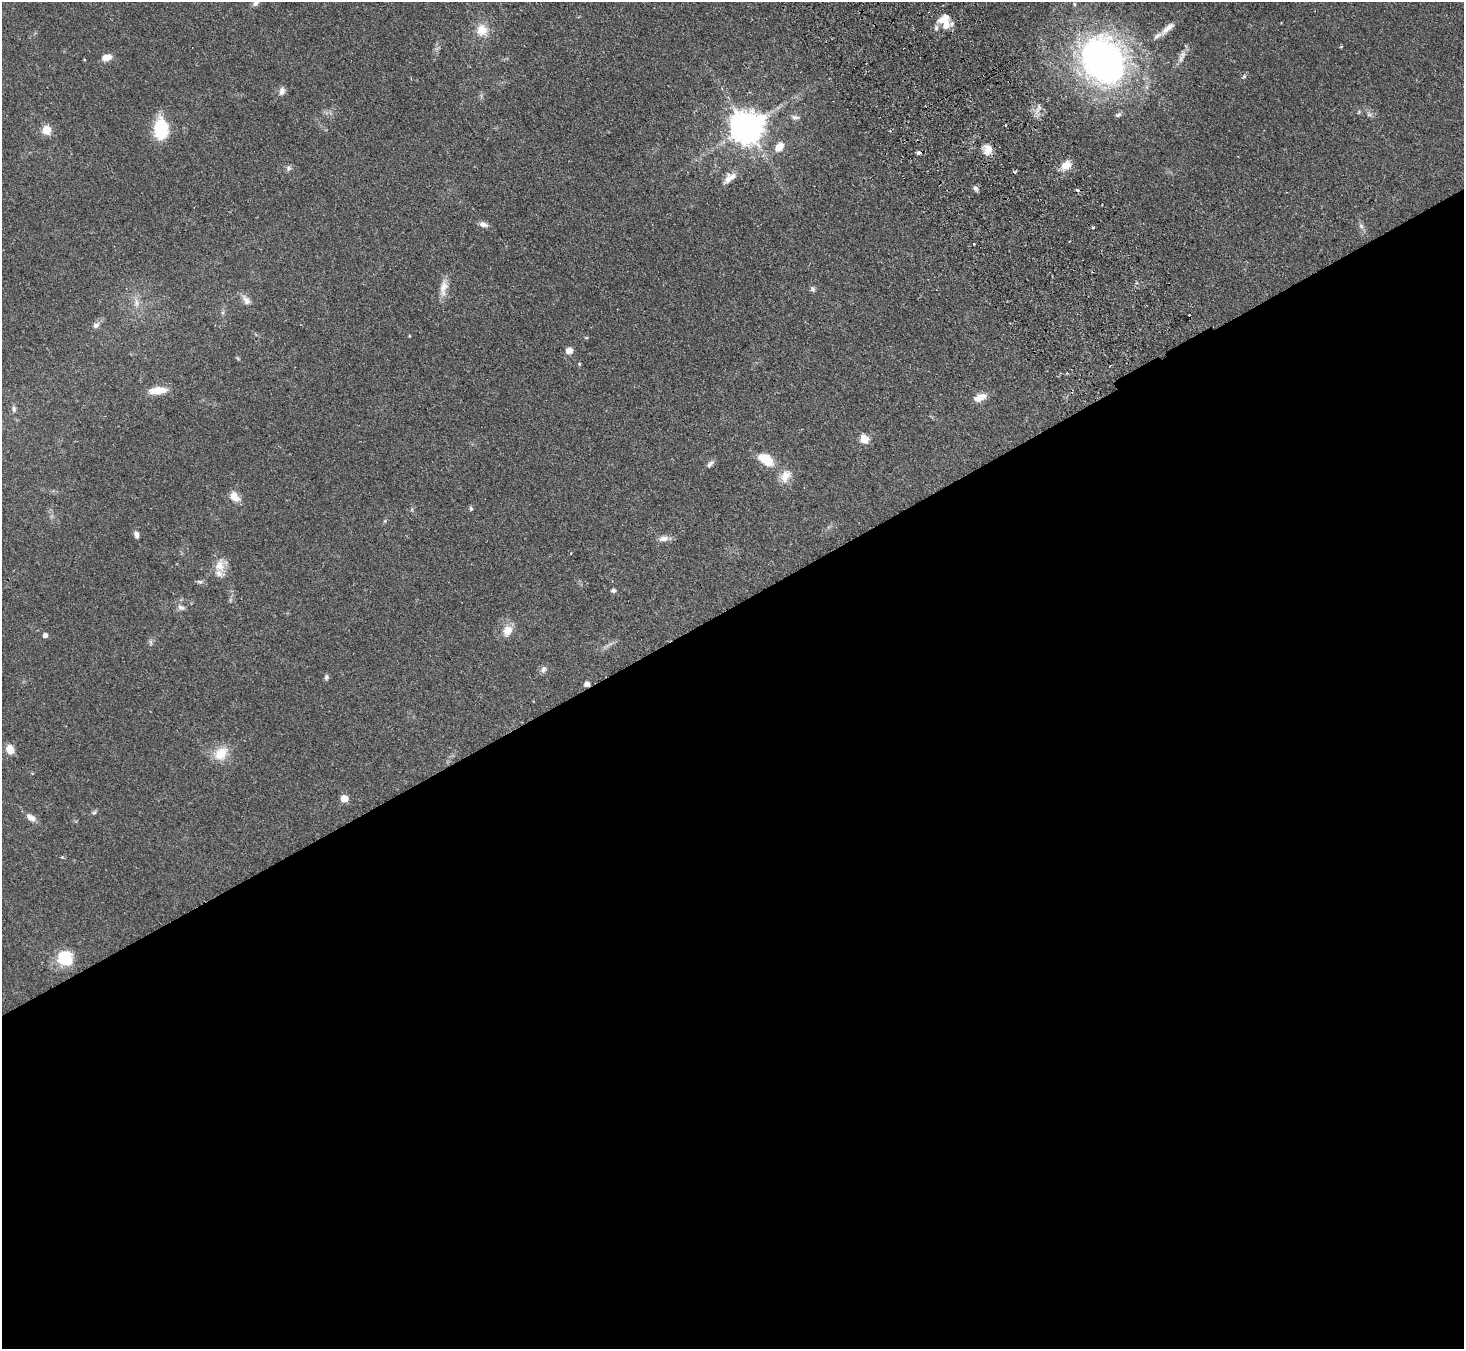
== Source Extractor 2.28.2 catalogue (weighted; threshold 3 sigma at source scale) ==
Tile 15 of 4 x 4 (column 3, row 4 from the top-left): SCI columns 2977-4438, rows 331-1677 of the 5952 x 5912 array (HDU 1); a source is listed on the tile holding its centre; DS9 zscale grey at full resolution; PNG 1466 x 1351 px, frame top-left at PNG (2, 2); no overlay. Shown black and unused: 55% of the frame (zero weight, under 2 of 3 exposures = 3% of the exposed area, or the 3 px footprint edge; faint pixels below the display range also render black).
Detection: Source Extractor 2.28.2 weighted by HDU 2 'WHT'; one run over the whole footprint, this tile lists its part. Background 0.0677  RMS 0.0052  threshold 0.0234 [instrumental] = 3 sigma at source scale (4.5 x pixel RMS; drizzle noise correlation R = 1.50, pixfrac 1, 0.05/0.05 arcsec/px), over >= 5 px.
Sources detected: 76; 1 too faint to see at this stretch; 4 cosmic-ray / hot-pixel residue — not listed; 3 inside a brighter listed object's ellipse — not listed separately; the other 68 listed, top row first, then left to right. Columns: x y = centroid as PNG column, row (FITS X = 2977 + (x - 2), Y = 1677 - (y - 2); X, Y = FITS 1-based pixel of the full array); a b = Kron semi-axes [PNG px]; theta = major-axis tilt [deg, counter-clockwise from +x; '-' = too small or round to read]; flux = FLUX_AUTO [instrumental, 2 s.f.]
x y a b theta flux
256 3 10 6 38 1.7
945 22 17 12 -67 9.6
1167 28 24 7 41 4.5
482 30 13 12 - 8
106 57 10 7 17 5
1181 59 14 6 79 2.8
1103 60 42 36 -56 230
1244 76 7 5 54 0.92
282 91 11 7 76 2.2
1369 114 7 4 0 1
1118 115 9 6 21 1.3
795 117 11 6 -7 1.8
1005 125 3 2 - 0.72
747 127 10 10 - 1000
161 129 26 16 -88 19
47 130 5 5 - 20
779 147 13 9 53 5
988 149 11 9 87 6.4
1066 165 15 10 31 5.3
289 168 8 7 - 1.4
1015 171 4 3 - 1.3
729 178 20 10 39 4.6
975 189 8 5 -51 1.4
483 224 12 6 -14 2.3
1361 226 9 6 -74 1.7
1093 227 3 3 - 0.82
1069 241 3 2 - 0.36
974 244 3 2 - 0.41
443 288 24 9 83 5.5
812 289 7 6 - 1.2
246 300 16 9 -54 3.3
136 303 13 8 86 3.2
96 325 11 7 34 2
409 336 3 3 - 0.39
586 338 5 3 - 0.47
569 350 8 7 - 3.1
238 358 8 3 -45 0.55
579 364 3 3 - 0.81
158 390 15 7 6 10
980 397 15 8 23 5.3
14 409 9 5 85 1.3
864 439 5 5 - 16
766 459 19 11 -34 13
710 464 12 6 45 1.7
785 476 19 13 59 5.9
234 497 14 10 -49 4.8
471 508 6 4 -68 0.75
412 509 6 4 72 0.65
385 521 5 5 - 0.65
136 534 9 5 -78 1.9
664 538 12 7 11 3.2
220 565 20 15 72 6.6
200 582 9 5 -1 1.2
613 591 6 5 - 1.1
181 607 10 7 -25 1.9
507 631 15 11 67 5.7
45 635 5 4 - 2.3
150 642 8 4 -81 1.1
543 669 9 7 69 1.7
326 677 7 6 - 1.2
587 684 6 6 - 1.9
10 749 9 7 -67 6.1
221 754 21 16 42 9.7
344 799 5 5 - 9.2
94 812 8 5 51 0.94
31 817 14 7 -34 3.2
62 857 5 4 - 0.63
65 958 15 14 - 20
Overlapping masked pixels (flux is a lower limit): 3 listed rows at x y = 945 22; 1103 60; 587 684
Isophote crosses this tile's border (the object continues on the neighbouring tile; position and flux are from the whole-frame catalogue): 1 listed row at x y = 256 3